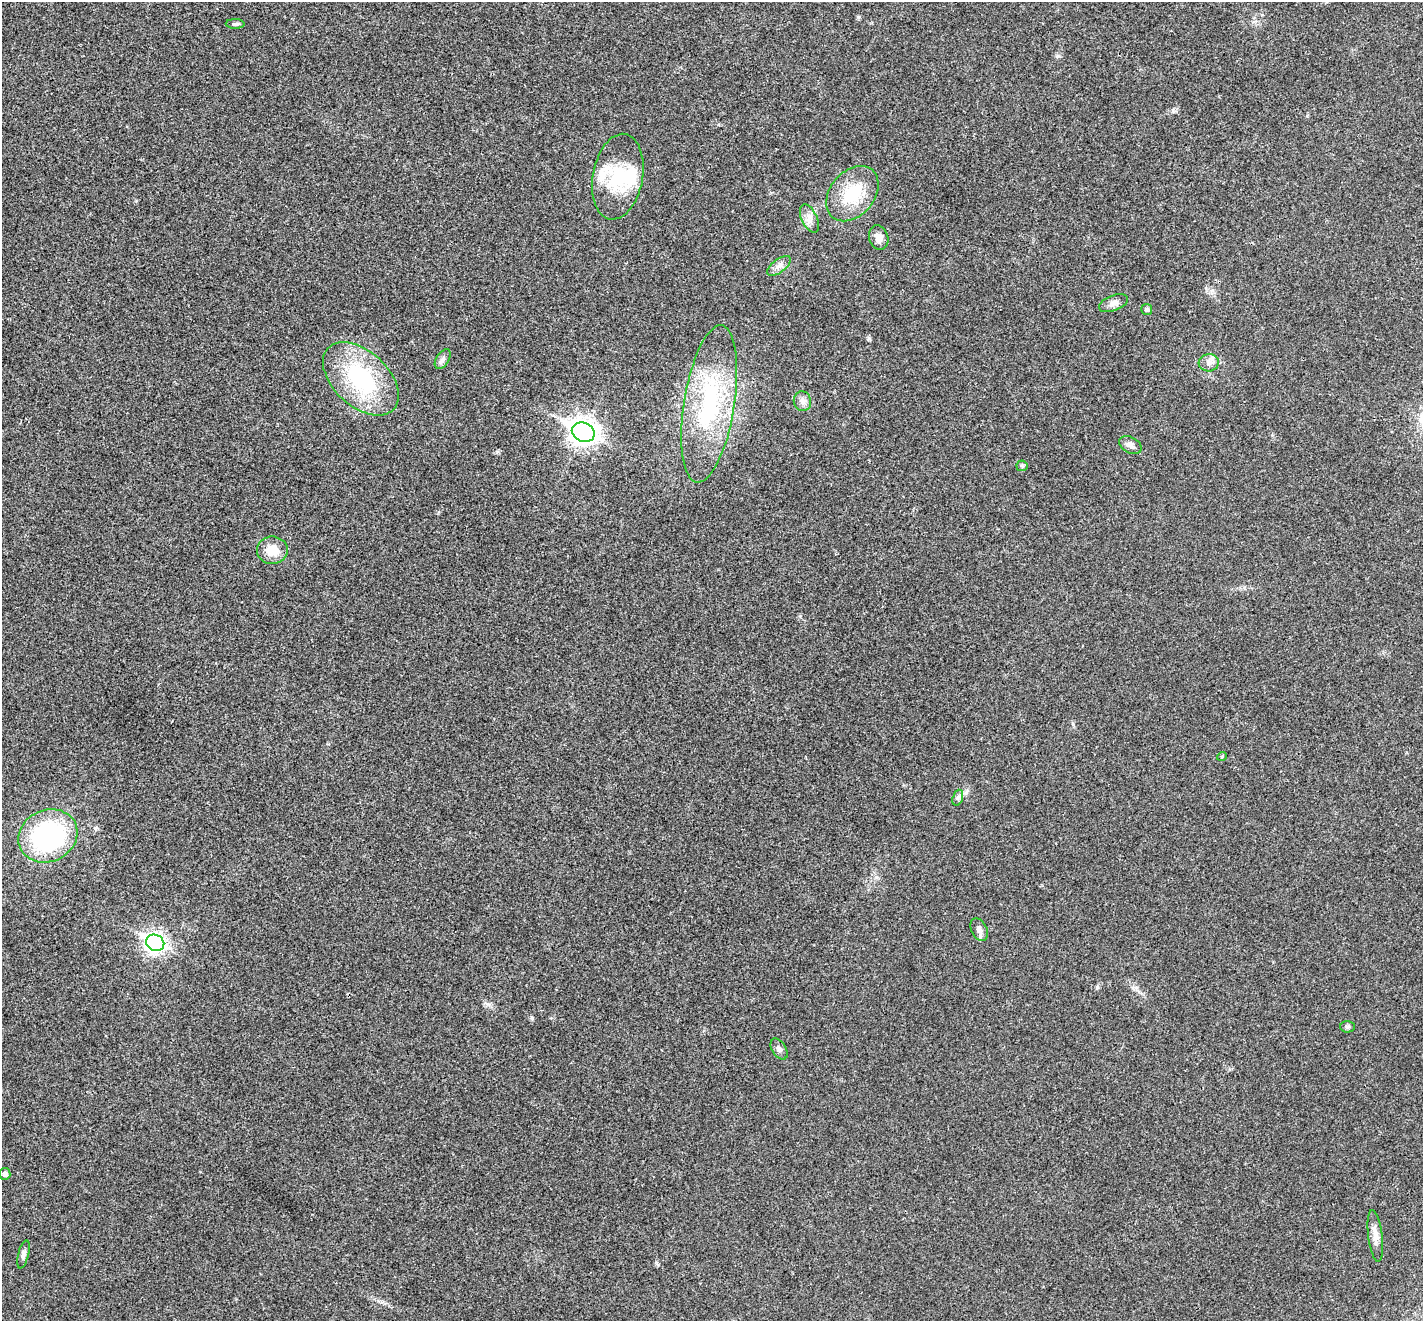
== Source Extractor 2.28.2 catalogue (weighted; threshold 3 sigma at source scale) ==
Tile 10 of 4 x 4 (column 2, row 3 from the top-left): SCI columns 1425-2845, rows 1465-2783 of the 5693 x 5703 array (HDU 1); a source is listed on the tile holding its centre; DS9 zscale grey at full resolution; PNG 1425 x 1323 px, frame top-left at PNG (2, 2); each listed source drawn as its Kron ellipse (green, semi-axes under 4 px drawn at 4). Shown black and unused: <1% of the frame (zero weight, under 3 of 4 exposures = <1% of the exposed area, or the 3 px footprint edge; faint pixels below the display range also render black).
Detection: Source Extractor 2.28.2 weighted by HDU 2 'WHT'; one run over the whole footprint, this tile lists its part. Background 0.0217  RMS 0.0043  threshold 0.0195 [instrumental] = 3 sigma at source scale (4.5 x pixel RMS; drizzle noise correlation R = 1.50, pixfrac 1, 0.05/0.05 arcsec/px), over >= 5 px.
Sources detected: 30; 1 inside a brighter object's white glare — neither listed nor drawn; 2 inside a brighter listed object's ellipse — not listed separately; the other 27 listed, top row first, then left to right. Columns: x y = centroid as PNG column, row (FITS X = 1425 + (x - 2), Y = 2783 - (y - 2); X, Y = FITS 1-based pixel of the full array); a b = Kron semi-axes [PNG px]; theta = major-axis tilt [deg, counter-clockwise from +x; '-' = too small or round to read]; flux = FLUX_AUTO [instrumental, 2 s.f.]
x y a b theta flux
235 24 9 5 -2 0.87
618 177 43 25 80 24
852 194 31 22 50 18
809 218 15 7 -65 3
879 238 12 9 -73 3.4
779 266 14 6 38 2.2
1113 303 15 7 22 2.5
1147 310 5 5 - 0.8
443 359 11 6 58 1.5
1209 363 10 8 4 2.1
361 379 45 27 -43 42
802 401 10 8 -74 2
709 404 79 25 81 53
583 432 12 9 -23 380
1130 445 12 7 -27 1.9
1022 466 5 5 - 0.69
272 550 15 14 - 7.6
1222 756 5 3 - 0.37
958 798 8 5 71 1.1
48 836 30 26 25 72
979 930 12 7 -63 2.2
155 943 9 8 - 190
1347 1027 7 5 -3 0.85
779 1049 11 7 -58 1.6
5 1174 6 5 - 1.2
1375 1236 26 7 -83 3.8
23 1254 14 5 75 1.6
Unlisted compact peaks at least as high as the median listed source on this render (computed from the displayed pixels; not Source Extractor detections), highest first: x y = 532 1018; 1057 56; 869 338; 858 17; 1097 987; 800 616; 658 1265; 1173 110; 497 452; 136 201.